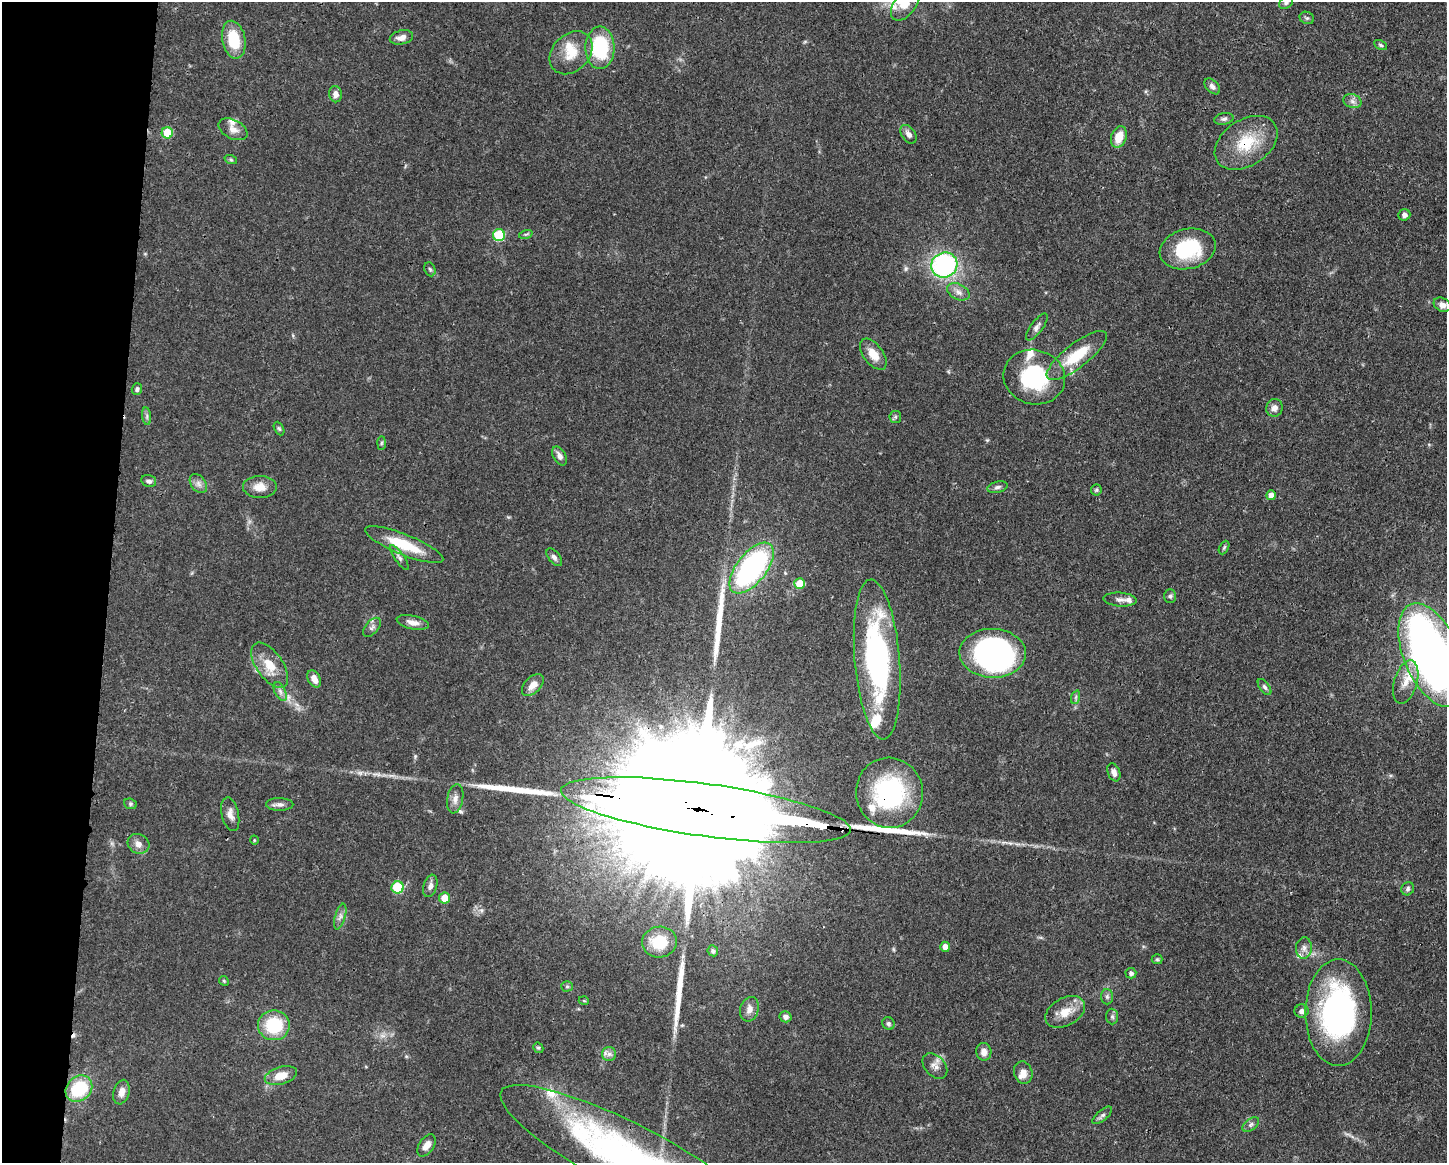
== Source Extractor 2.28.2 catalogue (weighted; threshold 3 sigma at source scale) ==
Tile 7 of 3 x 4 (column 1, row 3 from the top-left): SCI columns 113-1557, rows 1169-2329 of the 4671 x 4660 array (HDU 1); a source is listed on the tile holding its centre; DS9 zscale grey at full resolution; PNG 1449 x 1165 px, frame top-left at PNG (2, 2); each listed source drawn as its Kron ellipse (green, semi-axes under 4 px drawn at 4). Shown black and unused: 7% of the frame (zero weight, under 3 of 4 exposures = <1% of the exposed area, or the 3 px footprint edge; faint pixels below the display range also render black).
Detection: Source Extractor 2.28.2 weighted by HDU 2 'WHT'; one run over the whole footprint, this tile lists its part. Background 0.0415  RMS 0.0027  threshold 0.0123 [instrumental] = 3 sigma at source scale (4.5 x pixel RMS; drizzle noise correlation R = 1.50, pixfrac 1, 0.05/0.05 arcsec/px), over >= 5 px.
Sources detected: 128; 3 inside a brighter object's white glare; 1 cosmic-ray / hot-pixel residue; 4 long thin detections or spike segments (spike, bleed or trail) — neither listed nor drawn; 13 inside a brighter listed object's ellipse — not listed separately; the other 107 listed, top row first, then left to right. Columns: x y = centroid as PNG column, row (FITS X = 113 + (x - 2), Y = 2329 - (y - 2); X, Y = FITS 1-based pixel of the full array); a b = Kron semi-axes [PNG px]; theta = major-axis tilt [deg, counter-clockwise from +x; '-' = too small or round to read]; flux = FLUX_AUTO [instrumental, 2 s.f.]
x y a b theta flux
1286 3 7 5 31 0.59
905 4 19 11 53 4.1
1307 18 7 6 - 0.6
401 37 12 7 13 1.9
234 40 19 11 -78 9.4
1381 45 7 4 -27 0.5
600 48 21 14 -89 18
571 53 24 18 45 6.5
1212 86 9 6 -44 1
335 94 8 6 -79 1.6
1352 101 9 6 -17 1.2
1224 119 10 5 11 0.85
233 129 15 9 -27 2.1
167 133 5 5 - 8.4
909 134 10 6 -55 1.4
1119 137 11 7 71 4.6
1246 143 34 23 33 12
231 160 6 4 -19 0.4
1404 215 6 5 - 1
526 234 7 4 18 0.48
499 235 6 6 - 15
1188 249 28 20 14 18
944 265 13 12 - 46
430 269 7 5 -67 0.54
958 292 12 7 -27 1.5
1442 305 9 6 -27 1.4
1037 327 16 6 53 1.2
873 354 18 10 -53 3.8
1077 355 37 12 38 11
1034 377 31 27 -14 24
137 389 6 5 - 0.68
1274 408 9 8 - 1.6
147 416 9 4 -83 0.66
895 417 6 5 - 0.54
279 429 7 4 -62 0.45
381 443 7 4 88 0.49
559 456 10 6 -60 1.4
149 481 7 6 - 0.89
198 484 11 7 -52 1.4
260 487 17 11 0 3.4
997 487 10 5 14 0.83
1096 490 5 5 - 0.47
1271 495 5 4 - 2.9
404 545 42 10 -22 10
1224 547 7 4 63 0.47
399 557 15 4 -55 0.92
554 557 10 5 -51 0.92
752 568 30 15 52 59
800 583 5 5 - 6
1170 596 7 6 - 0.62
1120 600 17 7 -3 1.4
413 622 16 6 -13 1.9
372 627 11 6 49 1
993 653 33 24 -2 77
1432 655 55 28 -67 180
877 659 80 22 -85 58
270 665 26 13 -55 5.7
314 679 9 6 -63 2.2
1406 682 22 11 73 4.3
533 685 13 8 45 2.5
1265 687 9 5 -52 0.69
280 691 10 5 -64 1
1076 697 7 4 71 0.52
1114 772 9 6 -67 1.4
889 793 35 33 -80 35
455 799 15 8 80 1.9
130 804 6 5 - 0.48
280 804 13 6 -1 1.2
706 810 146 26 -8 45000
230 814 17 8 -77 2
254 840 4 3 - 0.21
138 844 11 9 -26 1.8
430 886 11 6 73 1.3
398 887 6 6 - 16
1408 889 7 6 - 0.65
445 898 5 5 - 4.8
340 916 13 5 74 1.2
659 942 17 15 11 8.1
945 947 5 5 - 2.1
1304 948 11 8 84 1.4
713 951 6 5 - 0.57
1157 959 5 5 - 0.4
1131 973 5 5 - 0.85
224 981 5 4 - 0.3
567 986 5 5 - 0.48
1107 997 7 6 - 0.69
584 1001 5 3 - 0.25
749 1009 12 9 74 1.7
1301 1011 7 6 - 1.1
1065 1012 21 14 29 4.6
1338 1013 53 33 90 67
786 1017 6 5 - 0.99
1112 1017 8 6 -87 0.71
888 1023 6 6 - 0.58
274 1025 16 15 - 14
538 1048 5 4 - 0.4
984 1052 9 7 -85 2
609 1054 7 7 - 1.1
935 1066 15 10 -47 1.9
1023 1073 11 9 -74 2.2
281 1076 16 8 16 4.2
79 1089 14 12 41 15
121 1092 12 7 74 2
1102 1115 12 5 40 0.87
1251 1125 9 5 38 0.81
427 1145 12 7 56 2.2
632 1159 147 33 -27 110
Overlapping masked pixels (flux is a lower limit): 4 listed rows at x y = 1246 143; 889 793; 706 810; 632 1159
Isophote crosses this tile's border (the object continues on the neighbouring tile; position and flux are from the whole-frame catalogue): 4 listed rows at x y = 1286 3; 905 4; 1432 655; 632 1159